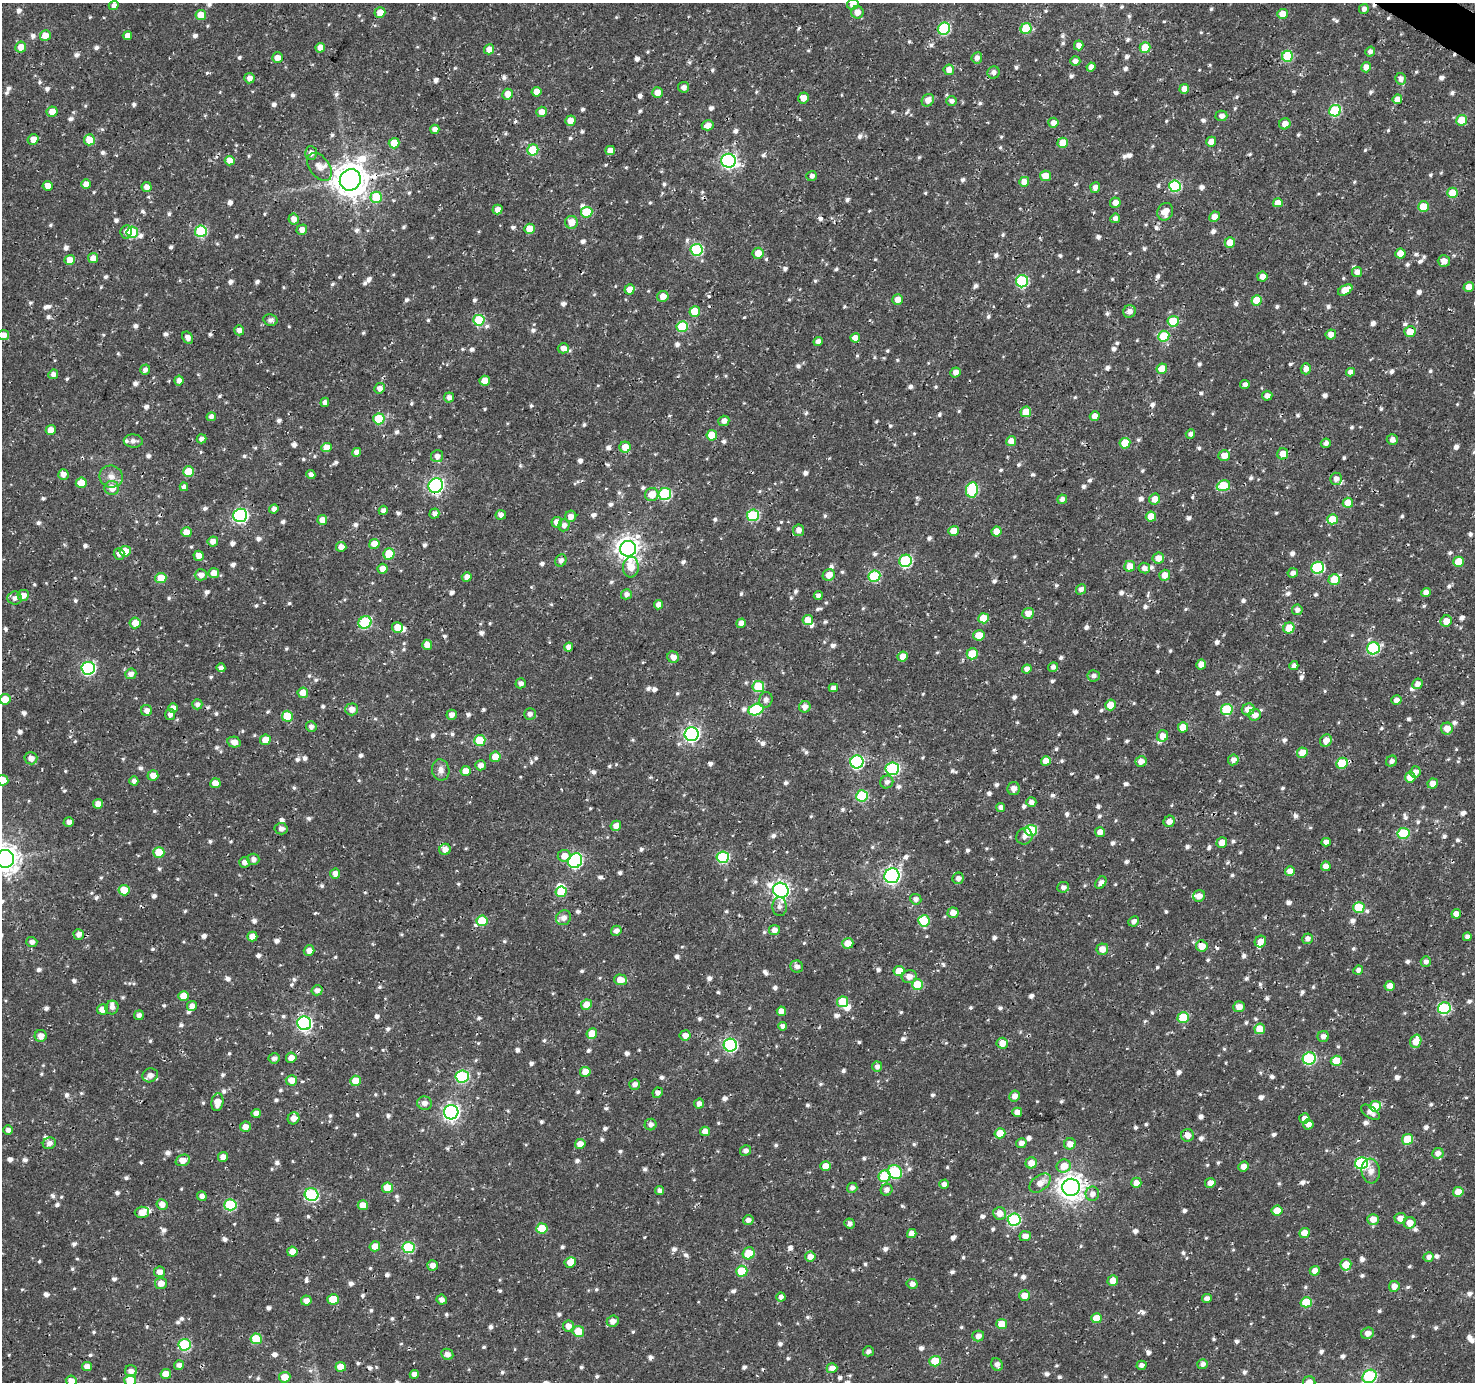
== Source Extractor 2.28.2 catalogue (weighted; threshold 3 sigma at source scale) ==
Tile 10 of 4 x 4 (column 2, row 3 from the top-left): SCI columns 1482-2954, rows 1637-3016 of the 5900 x 5964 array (HDU 1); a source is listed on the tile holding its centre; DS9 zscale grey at full resolution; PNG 1477 x 1384 px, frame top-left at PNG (2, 3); each listed source drawn as its Kron ellipse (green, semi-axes under 4 px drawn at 4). Shown black and unused: <1% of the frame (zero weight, under 3 of 4 exposures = <1% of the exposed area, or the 3 px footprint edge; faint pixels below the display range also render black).
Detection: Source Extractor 2.28.2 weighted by HDU 2 'WHT'; one run over the whole footprint, this tile lists its part. Background 0.00206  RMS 0.0025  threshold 0.0115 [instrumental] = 3 sigma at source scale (4.5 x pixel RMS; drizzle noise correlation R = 1.50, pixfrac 1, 0.0396/0.0396 arcsec/px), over >= 5 px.
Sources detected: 1247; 2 inside a brighter object's white glare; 5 cosmic-ray / hot-pixel residue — neither listed nor drawn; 13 inside a brighter listed object's ellipse — not listed separately; of the other 1227, all 500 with FLUX_AUTO >= 1.05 (the completeness limit of this list) listed and drawn (727 fainter detections not listed), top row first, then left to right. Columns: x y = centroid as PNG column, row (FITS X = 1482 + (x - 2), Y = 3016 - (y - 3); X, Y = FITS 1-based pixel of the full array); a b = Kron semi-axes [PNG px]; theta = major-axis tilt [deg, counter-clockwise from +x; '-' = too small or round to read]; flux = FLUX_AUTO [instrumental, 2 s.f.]
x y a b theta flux
853 4 6 5 - 2.4
114 5 5 4 - 1.1
1364 9 5 4 - 1.2
380 12 5 5 - 2.4
857 12 6 6 - 2.2
1282 14 5 5 - 2.7
201 15 5 5 - 3.7
944 29 6 6 - 22
1026 29 5 5 - 9.6
45 35 5 5 - 3.4
127 36 4 4 - 1.8
1079 45 5 4 - 1.7
21 47 5 5 - 2.8
1145 47 5 5 - 6.5
320 48 5 4 - 2.2
489 49 5 5 - 2.4
1370 52 5 5 - 1.1
1287 56 5 5 - 16
277 58 5 5 - 2
977 58 6 5 - 1.2
1075 61 5 4 - 1.2
1091 67 4 4 - 1.6
1366 67 5 5 - 2
949 70 5 5 - 2
994 72 6 6 - 1.1
249 78 5 5 - 1.5
1400 79 6 5 - 1.4
684 87 5 5 - 1.1
1184 89 5 5 - 2.3
537 92 5 4 - 2.5
657 92 5 5 - 2.4
508 94 5 5 - 2.7
803 98 5 5 - 2.2
1397 99 5 4 - 2.1
928 100 7 5 48 2
951 101 5 5 - 1.1
1335 111 6 5 - 20
52 112 5 5 - 2.5
542 112 5 5 - 2.4
1221 116 6 5 - 1.3
1462 120 5 5 - 6.6
570 121 5 5 - 2.5
1053 123 5 5 - 1.8
1285 124 6 5 - 2.2
708 125 6 5 - 1.8
435 129 4 4 - 1.4
33 139 5 5 - 2.3
89 140 5 5 - 5
1211 142 5 5 - 2.7
394 143 5 5 - 6.3
1063 143 5 5 - 4.6
533 150 5 5 - 11
610 150 5 4 - 2.3
311 153 7 5 -87 1.4
230 161 5 4 - 2.7
729 161 7 7 - 76
320 167 16 10 -53 2.2
812 176 5 5 - 1.1
1045 176 5 5 - 3.2
350 180 11 10 - 540
1024 182 5 5 - 2.7
86 184 5 4 - 2.2
48 186 5 5 - 2.2
1175 186 6 6 - 22
147 187 5 5 - 1.5
1095 187 5 5 - 1.3
1453 193 5 5 - 5.6
376 197 6 5 - 9.5
1115 203 5 5 - 1.8
1278 203 5 4 - 2.6
1423 207 5 5 - 5.6
498 210 5 4 - 1.8
587 212 6 5 - 8.5
1165 212 9 7 61 3.1
1214 217 5 5 - 2.4
1115 218 5 4 - 1.4
294 219 5 5 - 1.7
571 222 6 6 - 2.9
530 229 5 5 - 5.1
302 230 5 5 - 1.8
201 231 6 5 - 20
126 232 6 5 - 1.2
132 232 6 5 - 12
1230 242 5 5 - 3.7
697 250 6 6 - 22
758 253 5 5 - 3.4
1400 254 5 5 - 3.8
93 258 5 5 - 2.1
70 260 5 5 - 3
1444 261 6 6 - 1.9
1357 272 5 5 - 1.8
1262 277 5 5 - 1.9
1022 281 6 6 - 23
1469 287 5 4 - 2.1
630 289 5 5 - 3
1345 290 8 5 30 4
663 296 6 5 - 2.2
898 299 5 5 - 2.2
1256 300 5 5 - 6
695 311 5 5 - 7
1129 311 6 6 - 1.5
270 320 7 5 -13 1.2
479 320 6 5 - 11
1173 321 5 5 - 9.6
682 326 5 5 - 13
239 330 5 5 - 1.4
1410 332 5 5 - 3.9
1331 334 5 5 - 1.8
4 335 5 5 - 1.6
1164 336 5 5 - 9.4
188 338 6 5 - 1.3
855 338 5 4 - 2.6
818 342 5 4 - 1.5
563 348 5 5 - 1.7
1162 369 5 5 - 3.9
1306 369 5 5 - 1.7
145 370 5 5 - 1.1
955 372 5 5 - 1.5
1351 372 4 4 - 1.5
53 374 5 4 - 1.4
179 381 5 4 - 1.2
485 381 5 5 - 3.2
1245 384 5 4 - 1.2
379 388 5 5 - 1.5
1267 396 5 5 - 1.4
449 397 5 5 - 1.2
325 402 5 4 - 1.1
1026 412 5 5 - 3.7
1095 416 5 4 - 2.5
211 417 5 4 - 1.4
379 419 5 5 - 12
724 421 5 5 - 1.3
51 430 5 5 - 2.1
1190 434 5 4 - 1.1
712 435 5 5 - 5.3
201 439 5 4 - 1.1
1392 440 5 5 - 1.2
133 441 9 6 -1 1.1
1011 441 5 5 - 2.7
1125 443 5 5 - 6.8
1326 443 5 4 - 1.1
326 447 5 4 - 2.9
625 447 5 5 - 3.4
357 452 4 4 - 1.7
1283 454 6 5 - 2.7
437 456 6 6 - 1.4
1224 456 6 5 - 2.5
188 472 5 5 - 6.9
63 474 5 5 - 1.6
311 475 4 4 - 1.2
111 476 12 11 - 2.2
1336 479 6 6 - 1.4
81 483 5 5 - 3.9
436 485 7 7 - 65
1223 486 7 5 18 9.5
184 487 4 4 - 1.1
112 488 7 7 - 2.8
972 490 8 6 80 21
652 494 7 6 - 3.4
665 494 6 6 - 24
1062 499 5 4 - 1.1
1155 499 5 5 - 2.5
1348 503 5 5 - 4.1
274 509 5 4 - 1.2
383 510 5 4 - 1.2
434 514 5 5 - 1.3
240 515 7 6 - 53
501 515 5 5 - 1.3
753 515 6 5 - 23
571 516 6 5 - 1.7
1151 517 5 5 - 3.6
1332 519 5 5 - 5
322 520 5 5 - 2.2
557 522 5 5 - 2.2
564 525 6 5 - 1.3
799 530 6 5 - 1.5
954 531 5 5 - 3.2
996 531 5 5 - 3
186 532 5 5 - 2.8
213 541 5 5 - 1.9
374 544 5 5 - 3.3
341 547 5 5 - 1.9
628 549 8 8 - 220
125 551 5 5 - 4.2
119 554 6 5 - 1.2
389 554 5 5 - 6.9
198 556 5 5 - 1.8
1158 558 6 5 - 2.3
561 560 6 5 - 1.1
905 561 6 6 - 27
1458 562 5 5 - 6.1
1130 566 5 5 - 3.3
631 567 10 8 84 3.8
1144 568 6 5 - 1.2
1318 568 6 6 - 22
382 569 5 5 - 2.1
214 573 5 5 - 2.7
1293 573 5 5 - 1.1
201 575 6 5 - 1.9
829 575 6 5 - 2.6
1165 575 5 5 - 2.8
874 576 6 5 - 16
467 577 5 4 - 1.4
161 578 5 5 - 4.4
1334 580 5 5 - 5.7
1081 589 5 5 - 1.3
1426 593 4 4 - 1.7
626 594 5 5 - 1.2
23 595 5 5 - 1.9
818 596 4 4 - 1.2
15 598 7 6 - 1.2
659 605 5 4 - 1.7
1297 610 5 5 - 1.1
1028 613 6 5 - 2.4
983 618 5 5 - 5.6
808 620 5 5 - 3.5
1446 621 6 5 - 2.8
365 622 7 6 - 20
135 623 5 5 - 3.3
741 623 5 4 - 1.8
397 627 5 5 - 3.5
1289 628 6 5 - 5
979 635 6 5 - 3.1
427 645 5 5 - 2.5
569 647 4 4 - 1.7
1373 648 6 6 - 29
972 654 5 5 - 6.8
903 656 5 5 - 2.8
673 657 6 5 - 1.8
1201 664 5 5 - 2.1
1294 666 4 4 - 1.4
1053 667 5 4 - 1.1
88 668 7 6 - 40
221 668 4 4 - 1.1
1027 669 5 4 - 1.5
131 674 6 5 - 1.5
1094 676 6 5 - 1.1
521 683 5 5 - 1.1
1417 684 5 5 - 1.4
758 686 5 5 - 13
833 688 4 4 - 1.5
303 693 5 5 - 2.9
5 699 5 5 - 4.4
766 700 8 6 73 1.2
1396 700 5 4 - 1.3
197 704 5 5 - 1.1
1110 705 5 5 - 3.3
805 707 6 5 - 1.6
173 708 5 5 - 1.6
352 709 6 6 - 1.8
1227 709 6 5 - 14
1248 709 6 6 - 2.8
147 710 5 5 - 1.5
756 710 8 5 20 17
530 714 6 5 - 1.1
170 715 5 5 - 1.1
452 715 5 5 - 1.4
1255 715 6 6 - 1.8
287 716 5 5 - 7.3
311 727 5 5 - 1.2
1183 727 5 5 - 4.3
1447 729 6 6 - 2.7
692 734 7 7 - 75
1163 736 6 5 - 2.2
265 740 5 5 - 3.4
480 740 5 5 - 8.7
1326 740 6 5 - 2.1
234 742 7 5 -13 1.7
1302 753 5 5 - 4.2
495 757 5 5 - 4.4
31 758 6 6 - 1.8
1233 760 5 5 - 1.5
1046 761 5 4 - 2.6
1141 761 5 5 - 2
1391 761 6 5 - 1.1
857 762 6 6 - 38
1342 763 6 5 - 11
481 765 5 5 - 1.8
892 769 7 6 - 32
441 770 11 8 -79 1.6
466 771 5 5 - 2.9
1415 772 5 5 - 1.7
153 775 5 5 - 2.2
1410 777 5 5 - 4.4
3 780 5 5 - 4.9
134 781 4 4 - 1.1
887 782 7 6 - 1.1
215 783 5 5 - 3.1
1433 783 5 5 - 2.2
1013 789 6 6 - 1.7
862 796 6 5 - 18
1031 802 5 5 - 1.2
98 804 5 4 - 2.2
1001 807 4 4 - 1.3
1169 821 6 5 - 1.6
69 822 5 4 - 1.2
616 826 5 5 - 1.8
281 829 6 5 - 1.2
1031 830 6 5 - 18
1100 832 5 5 - 1.9
1403 833 6 5 - 13
1024 836 8 8 - 1.4
1326 842 4 4 - 1.3
1222 843 5 5 - 2.4
445 849 6 5 - 2.1
159 852 5 5 - 6.7
564 856 6 6 - 2.4
723 857 6 5 - 22
5 859 9 9 - 330
253 859 6 5 - 1.3
575 861 8 6 58 45
244 862 5 5 - 1.3
1326 866 5 4 - 2
1290 871 5 4 - 2.5
335 873 5 5 - 1.7
892 876 7 7 - 66
958 878 6 5 - 1.2
1101 882 7 5 54 1.3
1063 887 6 5 - 1.1
124 890 5 5 - 5.2
781 890 8 7 - 100
561 892 6 5 - 6
1199 896 6 5 - 1.8
916 899 5 5 - 1.2
780 907 9 7 -87 1.2
1359 907 5 5 - 10
953 913 5 5 - 2
1456 914 5 4 - 2.1
564 918 8 7 - 1.8
482 921 5 5 - 8.7
924 921 6 5 - 9
1134 921 5 5 - 1.1
774 930 5 5 - 1.6
616 931 5 5 - 1.3
79 934 5 5 - 1.4
252 937 5 5 - 2.4
1467 937 4 4 - 1.1
1308 939 5 5 - 1.2
1260 941 6 5 - 2
32 942 5 5 - 1.1
848 943 5 5 - 3.1
1202 946 6 5 - 3.2
1102 949 6 5 - 2.7
309 951 5 5 - 1.7
1426 962 5 5 - 1.1
797 967 6 6 - 1.2
1358 970 5 4 - 1.1
899 971 5 5 - 4.7
909 977 7 6 - 2.1
620 980 6 5 - 3.5
917 985 5 5 - 9.5
1390 986 5 5 - 2
317 990 5 5 - 1.1
184 996 5 5 - 3.6
842 1002 5 5 - 6.5
586 1005 5 5 - 3.6
192 1006 5 4 - 1.8
112 1007 7 6 - 1.1
1239 1007 6 5 - 2.4
1444 1008 6 6 - 26
102 1009 5 5 - 2.3
781 1011 5 4 - 2.2
139 1015 5 5 - 1.1
1183 1017 6 5 - 8.5
304 1023 7 7 - 61
782 1026 5 4 - 1.1
1260 1029 5 5 - 3.9
592 1034 5 5 - 4.8
685 1035 5 5 - 1.8
41 1036 6 6 - 2.2
1323 1036 6 5 - 1.3
1416 1041 7 5 72 4.2
1002 1043 5 5 - 2.5
730 1045 6 6 - 42
274 1058 5 5 - 1.1
291 1058 5 5 - 2.2
1309 1058 6 6 - 28
1336 1061 5 5 - 4.9
877 1067 5 5 - 1.1
585 1072 5 5 - 3.4
150 1075 8 7 - 1.8
462 1076 6 6 - 26
291 1080 6 5 - 2.8
356 1081 5 5 - 4.8
635 1084 5 5 - 1.4
658 1093 5 5 - 1.1
1014 1096 5 5 - 1.7
217 1102 9 6 81 3.1
425 1103 7 6 - 1.5
699 1103 5 5 - 1.3
1375 1106 6 5 - 5.5
451 1112 7 7 - 93
1017 1112 5 4 - 2.1
1370 1112 10 5 -35 1.5
256 1113 5 4 - 2
293 1118 6 5 - 2.2
1304 1118 5 5 - 1.6
1308 1124 5 5 - 1.6
651 1125 6 5 - 1.2
245 1127 5 5 - 1.8
8 1130 5 4 - 1.2
705 1131 5 5 - 2.2
1000 1133 5 5 - 5.3
1187 1135 6 6 - 2.1
1408 1139 5 5 - 8.8
49 1143 6 6 - 1.3
1021 1143 5 5 - 1.4
580 1144 5 5 - 2.5
1070 1144 6 5 - 2.1
746 1150 5 5 - 1.1
1438 1153 6 5 - 1.5
223 1157 5 5 - 1.9
183 1160 7 5 20 2.6
1031 1163 5 5 - 2.5
1361 1163 6 6 - 32
826 1166 5 5 - 3
1064 1166 7 6 - 3.7
1244 1167 5 5 - 2.1
1371 1171 12 9 -84 2
895 1172 7 6 - 23
884 1176 6 5 - 10
1040 1183 12 7 38 2.5
1136 1183 5 5 - 2.1
1210 1183 5 5 - 1.8
944 1184 4 4 - 1.2
1071 1187 9 8 - 270
388 1188 5 5 - 5.1
852 1188 5 5 - 1.1
660 1190 4 4 - 1.1
887 1190 6 5 - 1.3
1458 1192 5 5 - 3.1
1092 1194 7 6 - 1.4
311 1195 7 6 - 30
202 1196 5 4 - 1.1
162 1204 5 5 - 1.8
230 1205 6 5 - 19
363 1205 5 5 - 2.9
1277 1211 5 5 - 4.4
142 1212 7 5 2 2.7
999 1213 6 6 - 2.2
1400 1218 6 5 - 2.2
1373 1219 6 5 - 2.7
748 1220 5 5 - 1.1
1014 1220 6 6 - 28
849 1223 5 5 - 1.1
1410 1223 6 5 - 2.8
542 1228 5 5 - 7
912 1233 5 4 - 2
1304 1233 5 5 - 2.6
1025 1236 6 5 - 1.8
375 1246 5 5 - 3
408 1247 6 5 - 19
292 1252 5 5 - 2.4
749 1253 6 5 - 6.3
810 1257 5 5 - 2.2
1429 1257 5 5 - 1.1
570 1262 6 5 - 2.4
432 1265 5 5 - 1.7
1346 1265 6 5 - 5.3
742 1271 5 5 - 9.5
1315 1271 5 5 - 2.1
160 1272 5 5 - 1.8
1113 1281 5 5 - 2.6
161 1283 6 5 - 1.9
912 1284 5 5 - 1.2
1394 1286 5 5 - 1.9
1024 1295 5 5 - 2.7
781 1297 5 4 - 1.1
333 1299 6 5 - 6
1207 1299 5 4 - 1.4
442 1300 5 5 - 1.1
306 1301 5 5 - 1.6
1306 1302 6 5 - 7.7
1096 1318 5 5 - 4
613 1321 6 5 - 1.8
1002 1324 5 5 - 4.6
568 1326 5 5 - 2
578 1331 5 5 - 5.3
1368 1333 6 5 - 1.7
978 1336 6 5 - 1.4
256 1339 6 5 - 7.5
185 1345 6 5 - 21
868 1351 5 5 - 1.1
447 1354 6 5 - 1.3
935 1361 5 5 - 8.7
997 1364 7 5 -61 1.3
1203 1364 5 5 - 1.1
179 1365 5 5 - 1.1
1141 1365 5 4 - 1.2
87 1367 5 4 - 2.3
341 1367 5 5 - 3.7
832 1368 5 5 - 1.8
131 1371 6 6 - 1.6
166 1374 5 5 - 3.3
414 1374 4 4 - 1.8
1369 1376 7 6 - 32
285 1377 6 5 - 3.1
71 1381 5 5 - 2.1
130 1381 6 5 - 6.9
1309 1382 6 6 - 2.5
Overlapping masked pixels (flux is a lower limit): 3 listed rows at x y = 350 180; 436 485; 1202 946
Isophote crosses this tile's border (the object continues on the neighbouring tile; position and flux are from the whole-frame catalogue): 8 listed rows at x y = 853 4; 4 335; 3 780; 5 859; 1369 1376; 71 1381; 130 1381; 1309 1382